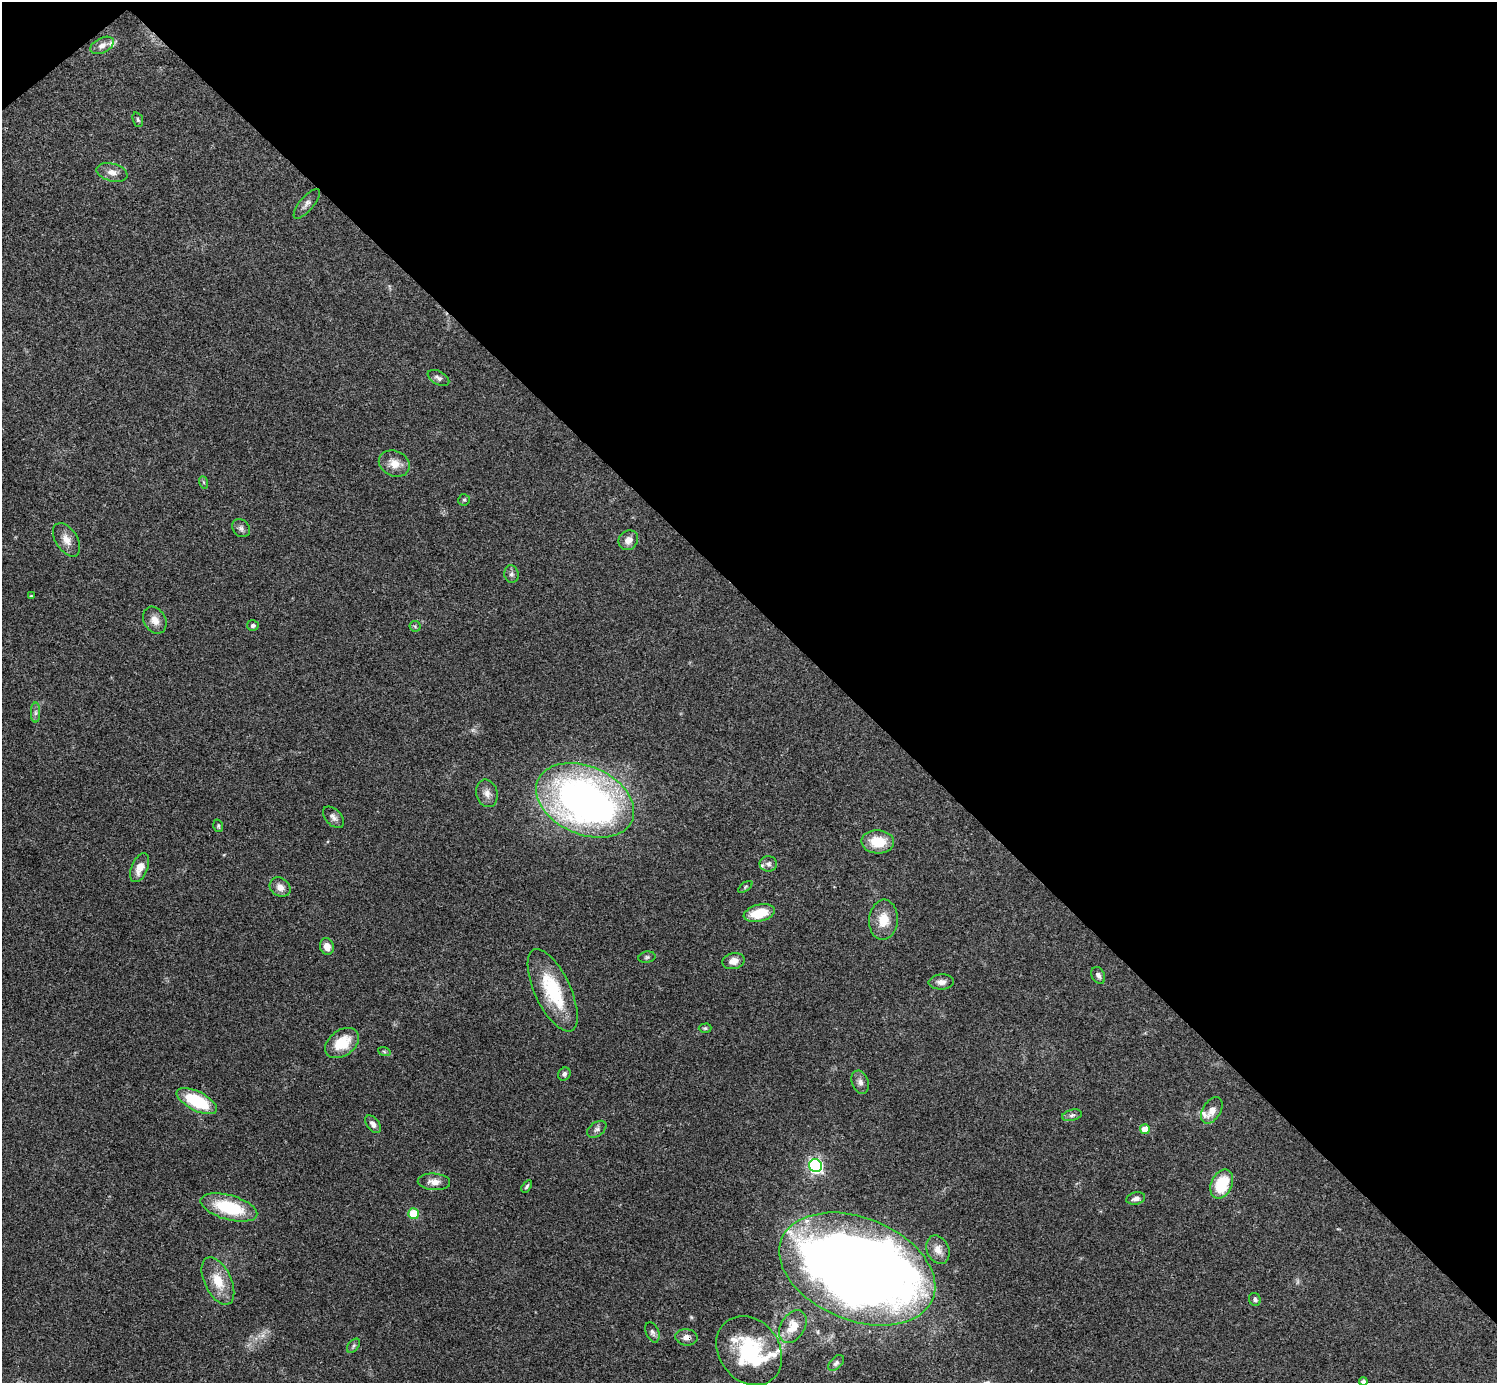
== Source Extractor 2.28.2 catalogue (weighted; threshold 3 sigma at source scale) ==
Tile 3 of 4 x 4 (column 3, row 1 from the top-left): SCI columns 2991-4485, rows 4300-5680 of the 5980 x 5979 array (HDU 1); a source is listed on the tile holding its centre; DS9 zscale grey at full resolution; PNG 1499 x 1385 px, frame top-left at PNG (2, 2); each listed source drawn as its Kron ellipse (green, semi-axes under 4 px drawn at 4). Shown black and unused: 44% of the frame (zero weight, under 3 of 4 exposures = <1% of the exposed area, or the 3 px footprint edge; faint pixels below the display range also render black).
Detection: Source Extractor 2.28.2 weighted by HDU 2 'WHT'; one run over the whole footprint, this tile lists its part. Background 0.0612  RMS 0.0056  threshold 0.0251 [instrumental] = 3 sigma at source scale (4.5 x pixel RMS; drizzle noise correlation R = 1.50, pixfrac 1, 0.05/0.05 arcsec/px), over >= 5 px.
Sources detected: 72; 2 too faint to see at this stretch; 2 inside a brighter object's white glare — neither listed nor drawn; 5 inside a brighter listed object's ellipse — not listed separately; the other 63 listed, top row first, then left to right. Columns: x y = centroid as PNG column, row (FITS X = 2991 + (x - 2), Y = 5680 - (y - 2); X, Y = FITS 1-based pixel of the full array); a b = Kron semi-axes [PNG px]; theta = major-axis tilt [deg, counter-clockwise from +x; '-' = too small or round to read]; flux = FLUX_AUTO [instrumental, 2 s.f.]
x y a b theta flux
102 45 12 7 27 3.4
138 120 8 5 -71 0.97
112 172 16 9 -14 4.3
307 204 18 7 50 2.9
438 378 11 6 -28 2
394 463 16 12 -23 7
203 482 6 4 -70 0.76
464 500 6 5 - 0.88
241 528 10 8 -47 2.1
67 540 19 11 -58 5.3
628 540 10 9 - 4.4
511 574 9 7 -81 1.8
31 596 4 3 - 0.63
155 620 14 10 -59 5.2
253 625 6 5 - 1.5
415 626 5 5 - 0.79
35 713 10 4 90 1.6
487 793 14 10 -76 4.1
585 800 51 34 -23 290
333 817 13 7 -48 2.5
218 826 6 4 -71 0.86
878 842 16 11 -3 14
768 864 8 8 - 1.7
140 868 15 8 68 5.7
280 887 11 9 -35 3.8
745 887 8 4 36 0.83
759 913 16 8 13 16
883 920 20 14 86 11
327 946 8 7 - 4.7
647 957 8 5 10 1.2
734 961 11 8 12 4.6
1098 975 9 6 -63 1.9
941 982 13 7 2 3.2
553 990 45 18 -65 34
705 1028 6 4 0 0.89
342 1043 19 13 36 16
384 1051 6 4 -20 0.78
564 1074 7 6 - 1.5
860 1082 12 8 -70 2.6
197 1101 22 9 -27 32
1212 1110 14 9 58 4.6
1072 1115 10 5 13 1.6
373 1124 10 6 -53 2.3
597 1129 11 7 37 2
1145 1129 5 5 - 11
815 1166 7 6 - 120
434 1182 16 8 -3 4.3
1222 1184 15 10 65 21
527 1186 7 4 55 1
1136 1198 9 6 12 2.5
229 1207 29 12 -16 31
413 1214 5 5 - 21
938 1250 15 11 -66 4.9
857 1269 81 51 -22 880
218 1281 25 13 -65 13
1255 1299 6 5 - 1.5
793 1326 17 12 59 9.4
652 1332 10 6 -69 1.9
686 1337 11 8 -6 3.1
353 1346 8 5 50 1.2
749 1351 37 30 -52 44
836 1363 9 5 45 1.5
1363 1382 4 4 - 1.8
Overlapping masked pixels (flux is a lower limit): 2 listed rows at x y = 686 1337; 749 1351
Isophote crosses this tile's border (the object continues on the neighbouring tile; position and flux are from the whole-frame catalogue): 2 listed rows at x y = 857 1269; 1363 1382